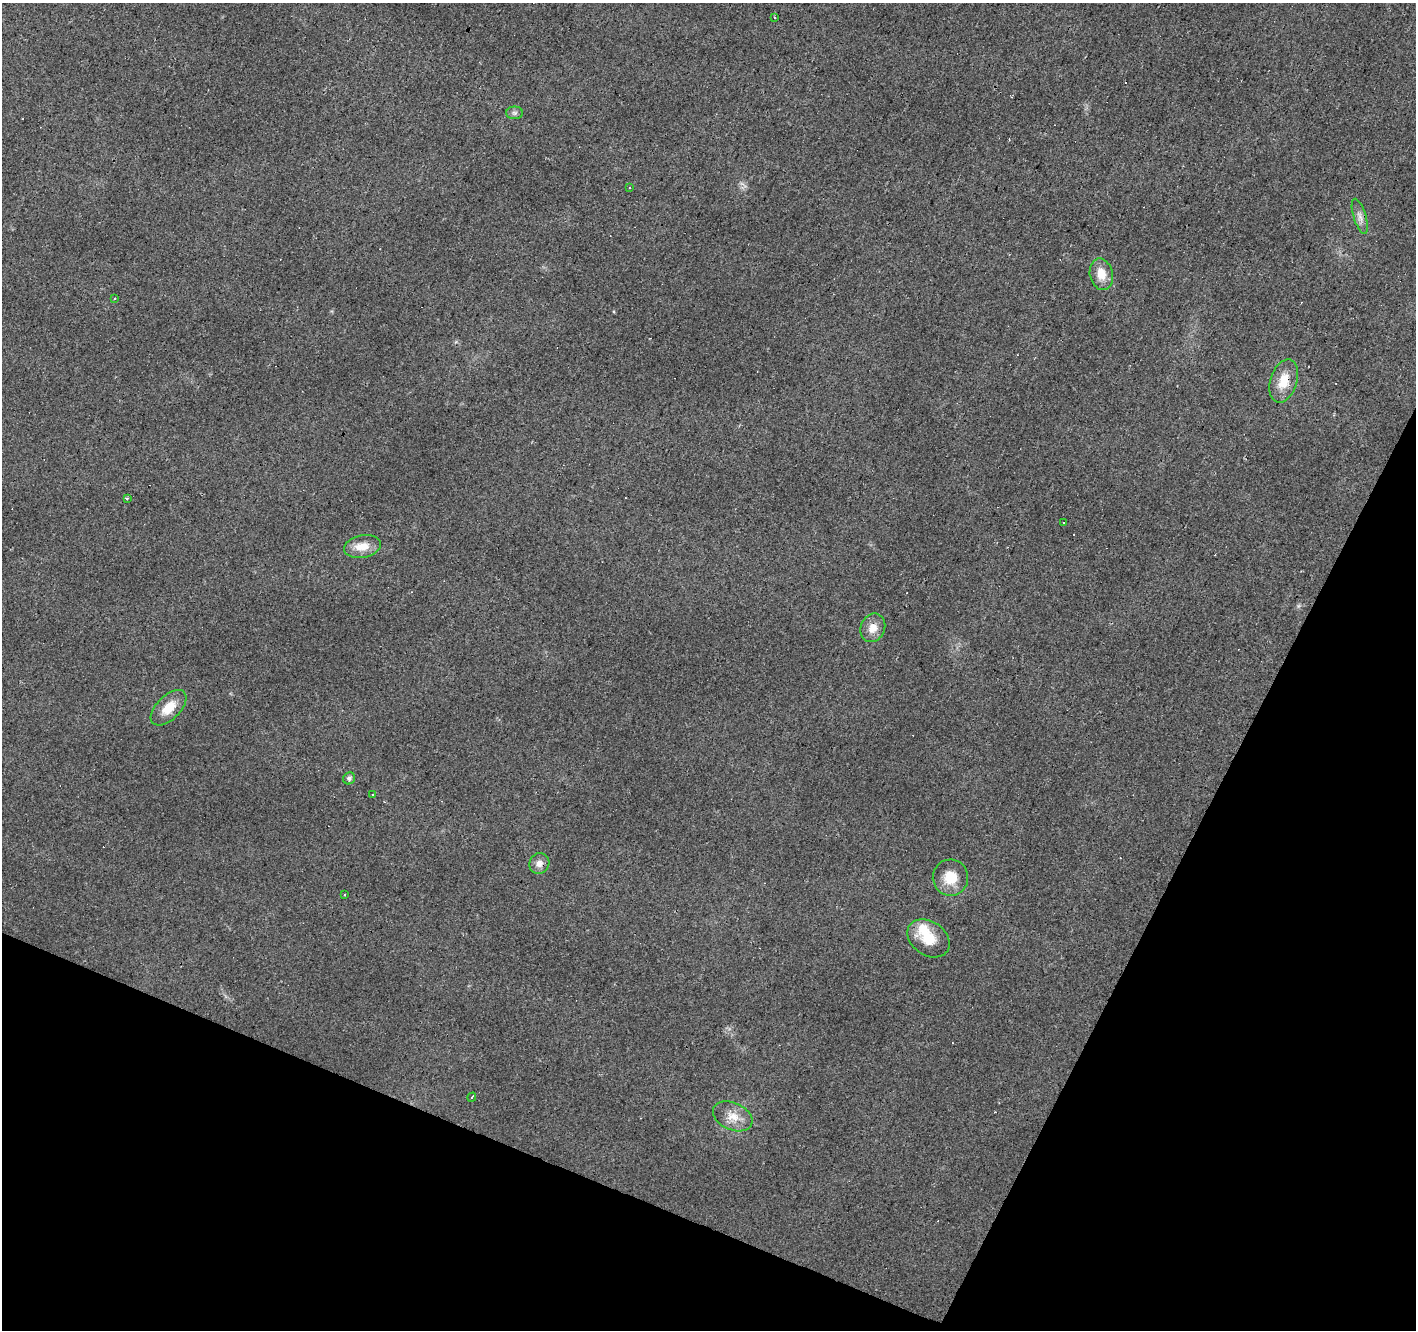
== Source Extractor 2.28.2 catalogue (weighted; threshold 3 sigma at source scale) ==
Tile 15 of 4 x 4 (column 3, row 4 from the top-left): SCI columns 2835-4248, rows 267-1594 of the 5663 x 5777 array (HDU 1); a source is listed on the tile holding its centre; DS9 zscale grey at full resolution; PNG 1418 x 1332 px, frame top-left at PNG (2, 3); each listed source drawn as its Kron ellipse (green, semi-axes under 4 px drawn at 4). Shown black and unused: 22% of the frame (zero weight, under 2 of 3 exposures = <1% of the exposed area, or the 3 px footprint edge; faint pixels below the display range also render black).
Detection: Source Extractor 2.28.2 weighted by HDU 2 'WHT'; one run over the whole footprint, this tile lists its part. Background 0.0202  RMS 0.0061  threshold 0.0272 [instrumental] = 3 sigma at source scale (4.5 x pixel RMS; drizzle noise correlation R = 1.50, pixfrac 1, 0.0396/0.0396 arcsec/px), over >= 5 px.
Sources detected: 32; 1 inside a brighter object's white glare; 11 cosmic-ray / hot-pixel residue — neither listed nor drawn; the other 20 listed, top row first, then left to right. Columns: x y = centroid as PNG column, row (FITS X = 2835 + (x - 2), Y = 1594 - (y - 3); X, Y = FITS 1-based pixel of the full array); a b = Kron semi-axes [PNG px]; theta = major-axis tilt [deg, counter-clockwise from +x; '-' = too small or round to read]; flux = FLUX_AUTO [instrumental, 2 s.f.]
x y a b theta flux
774 17 4 2 - 0.46
515 113 8 6 0 1.6
630 187 3 2 - 0.46
1360 216 18 6 -73 3.8
1101 274 16 11 -77 8.8
114 298 3 2 - 0.54
1284 381 22 13 72 12
127 498 4 3 - 0.74
1064 523 3 2 - 0.63
362 546 18 11 11 8.9
873 628 14 12 68 6.8
169 708 22 11 45 12
349 778 6 5 - 1.9
372 794 3 3 - 1.5
539 863 10 10 - 4.1
950 878 18 17 - 13
344 895 3 2 - 0.66
929 938 23 17 -35 16
472 1097 5 3 - 0.6
733 1116 21 13 -24 9.3